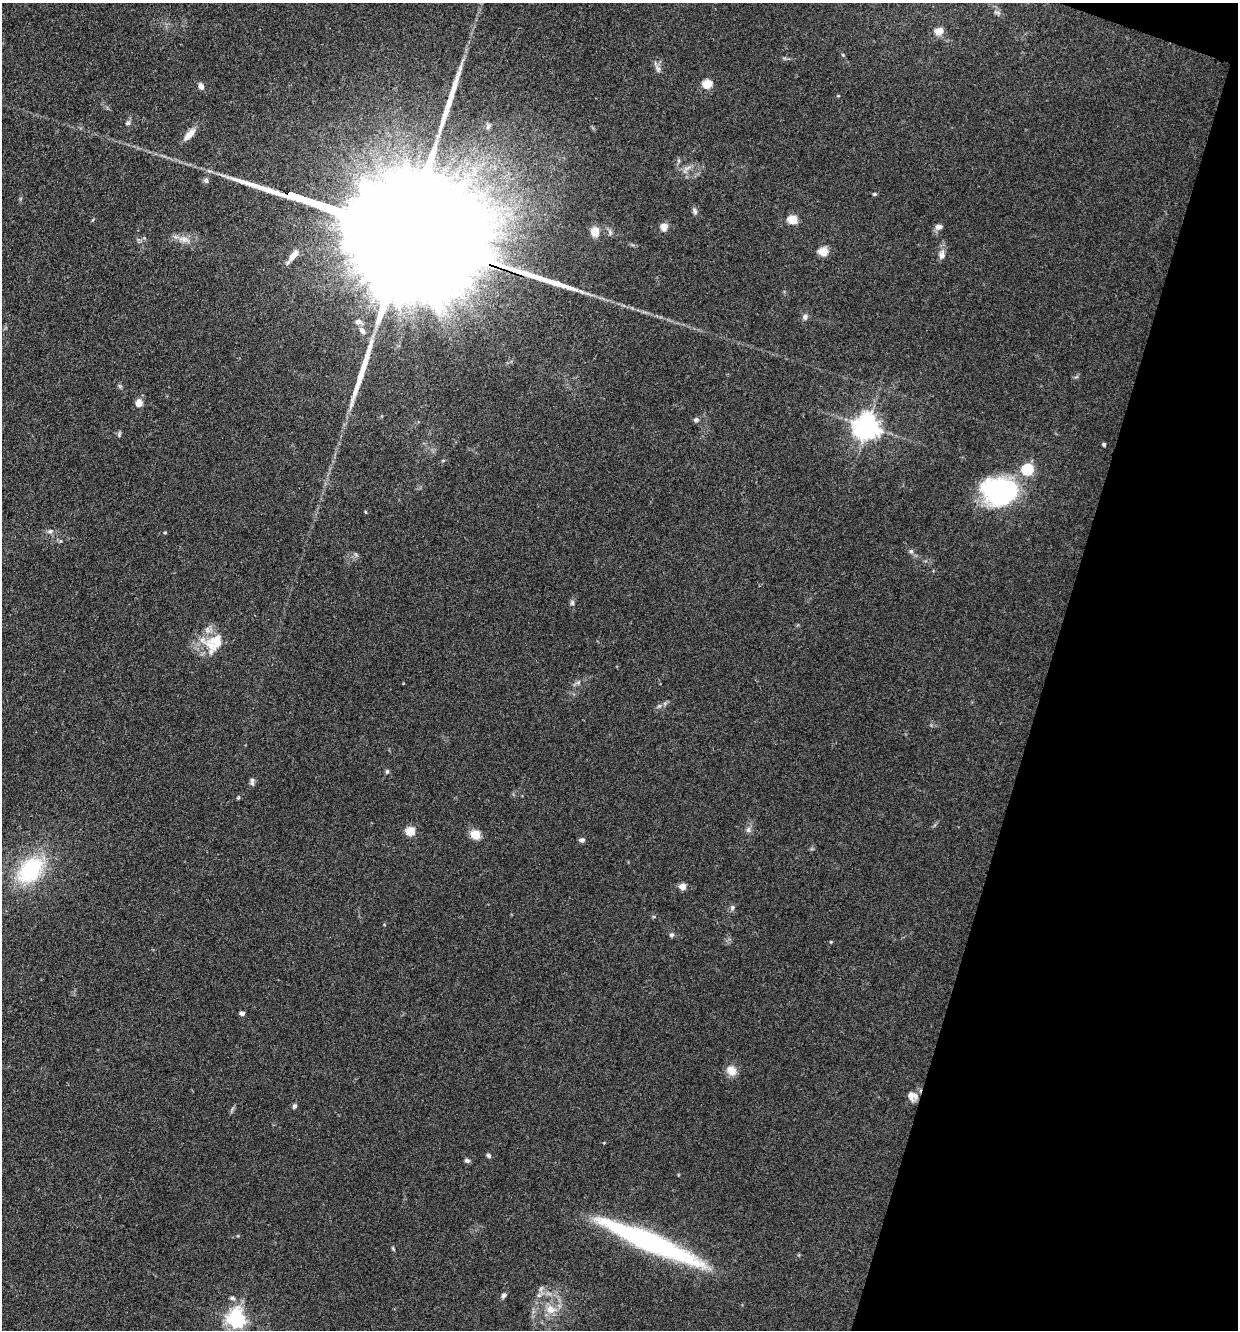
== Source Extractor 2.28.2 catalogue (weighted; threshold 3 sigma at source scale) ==
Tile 8 of 4 x 4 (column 4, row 2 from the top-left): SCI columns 3967-5202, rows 2660-3987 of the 5334 x 5318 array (HDU 1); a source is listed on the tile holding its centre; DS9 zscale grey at full resolution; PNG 1240 x 1332 px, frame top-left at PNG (2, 3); no overlay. Shown black and unused: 16% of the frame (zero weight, under 3 of 4 exposures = <1% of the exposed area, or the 3 px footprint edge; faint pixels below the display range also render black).
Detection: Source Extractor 2.28.2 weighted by HDU 2 'WHT'; one run over the whole footprint, this tile lists its part. Background 0.141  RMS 0.0069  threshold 0.0308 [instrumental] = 3 sigma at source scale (4.5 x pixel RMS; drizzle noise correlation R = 1.50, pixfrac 1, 0.05/0.05 arcsec/px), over >= 5 px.
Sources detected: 71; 1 inside a brighter object's white glare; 2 long thin detections or spike segments (spike, bleed or trail) — not listed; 4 inside a brighter listed object's ellipse — not listed separately; the other 64 listed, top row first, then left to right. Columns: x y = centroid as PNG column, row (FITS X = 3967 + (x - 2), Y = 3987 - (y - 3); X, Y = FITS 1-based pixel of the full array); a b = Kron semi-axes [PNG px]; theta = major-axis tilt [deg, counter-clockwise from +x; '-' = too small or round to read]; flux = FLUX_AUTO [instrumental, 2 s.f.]
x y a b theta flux
998 13 7 4 -56 1.6
939 31 6 5 - 16
843 55 5 3 - 0.66
657 68 11 6 -63 2.6
707 84 5 5 - 33
201 86 8 6 -65 2.8
128 123 7 6 - 1.6
488 127 9 4 63 1.6
189 134 18 7 47 6.7
206 180 7 6 - 1.8
874 194 5 4 - 1.1
695 211 9 6 -67 1.9
792 220 5 5 - 32
664 226 6 6 - 8.7
939 227 9 6 13 2.9
595 232 8 7 - 11
401 233 151 22 -20 110000
184 239 17 8 -15 6.1
823 252 5 5 - 26
294 255 17 7 50 6.3
942 255 13 8 81 3.9
805 317 7 7 - 2.2
362 331 11 7 -49 3.2
120 386 6 4 -18 1
139 403 7 7 - 5.9
696 420 5 5 - 2.4
867 427 8 8 - 740
119 434 7 5 88 1.3
1104 445 3 3 - 1.4
443 461 5 3 - 0.74
1027 469 6 5 - 74
999 491 35 26 -4 110
365 512 5 3 - 0.69
50 531 8 6 14 1.9
165 533 5 3 - 0.68
911 551 6 5 - 1.3
572 603 7 5 78 1.7
217 642 28 18 -15 19
578 683 6 6 - 1.6
387 771 6 5 - 1.2
252 781 11 5 -90 2
238 797 5 4 - 0.82
748 830 8 7 - 2.3
410 831 5 5 - 30
475 834 10 8 -39 10
582 840 6 5 - 2.1
30 870 30 20 49 61
682 887 5 4 - 11
732 907 7 6 - 1.7
671 935 7 5 14 1.4
831 942 4 3 - 0.63
242 1013 4 4 - 2.7
731 1071 13 11 -42 6.6
911 1096 13 8 -79 4
294 1106 6 5 - 1.7
489 1155 6 5 - 1.6
467 1161 6 5 - 1.6
654 1243 112 17 -24 140
393 1248 6 4 -75 0.85
504 1295 7 5 52 2
539 1295 6 5 - 1.7
232 1298 7 5 -16 1.5
551 1309 14 13 - 9.6
236 1319 7 7 - 280
Overlapping masked pixels (flux is a lower limit): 1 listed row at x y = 401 233